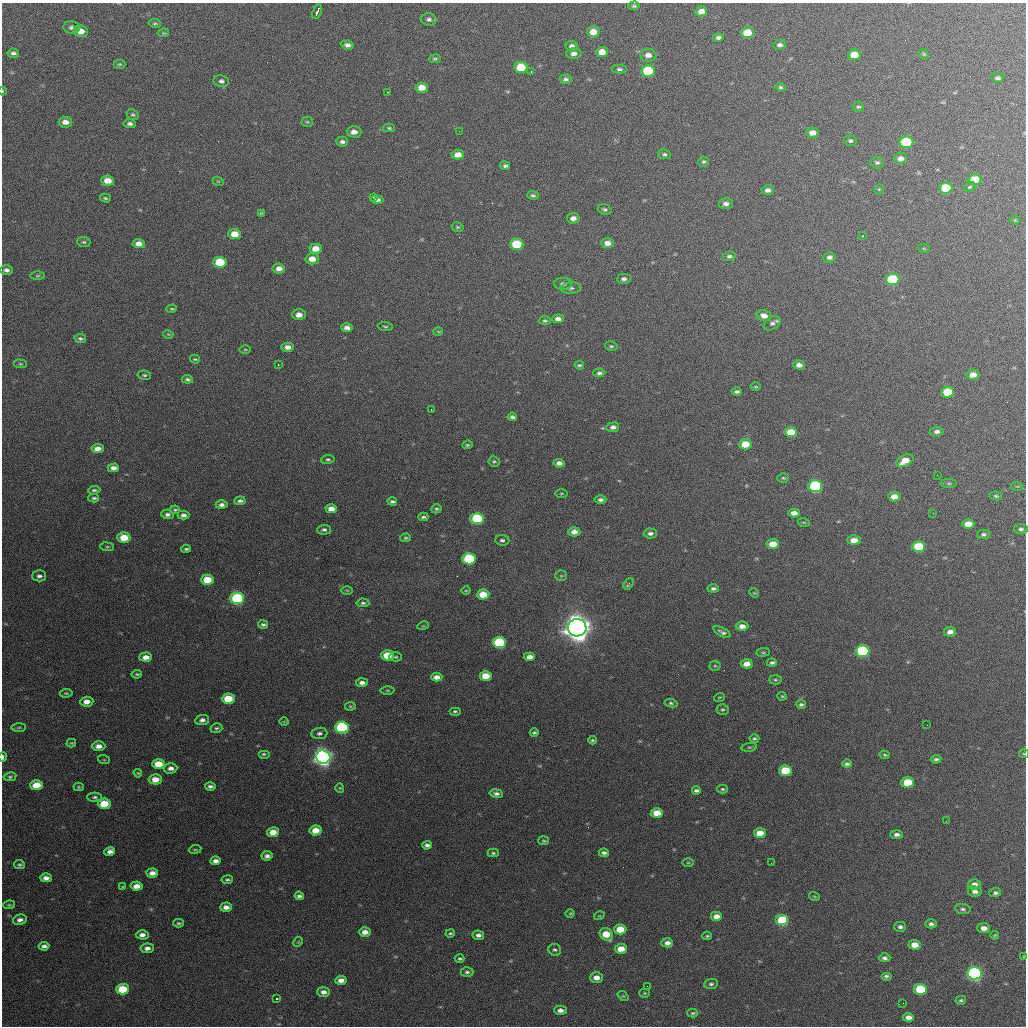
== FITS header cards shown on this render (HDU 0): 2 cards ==
NAXIS1  =                 1024 / length of data axis 1
NAXIS2  =                 1024 / length of data axis 2

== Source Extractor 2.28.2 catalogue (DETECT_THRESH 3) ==
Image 1024 x 1024 px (HDU 0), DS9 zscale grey, 1 PNG px = 1 image px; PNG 1028 x 1028 px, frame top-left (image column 1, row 1024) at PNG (2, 3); each listed source drawn as its Kron ellipse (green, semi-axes under 4 px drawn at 4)
Background 538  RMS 18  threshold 55.1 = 3 sigma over >= 5 px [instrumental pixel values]
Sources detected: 320; all 320 listed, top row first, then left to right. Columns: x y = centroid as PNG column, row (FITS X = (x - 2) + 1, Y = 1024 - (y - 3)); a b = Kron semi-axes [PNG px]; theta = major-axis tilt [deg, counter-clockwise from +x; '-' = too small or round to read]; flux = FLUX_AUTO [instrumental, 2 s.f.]
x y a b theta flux
634 6 6 4 4 2.1e+03
701 11 6 5 - 8.4e+03
317 12 8 3 67 5.8e+03
429 19 7 6 - 3.7e+03
155 23 6 4 -8 1.7e+03
72 27 8 6 -9 4.4e+03
81 31 7 5 -8 1.1e+04
593 32 6 5 - 1.4e+04
163 33 6 4 9 1.3e+03
747 33 6 5 - 2.7e+04
718 38 5 4 - 3.6e+03
347 45 6 4 -9 4.8e+03
780 45 6 5 - 3.5e+03
572 46 6 5 - 4.6e+03
602 52 6 5 - 1.3e+04
13 53 6 4 -7 3.6e+03
574 53 7 5 1 5.7e+03
924 54 5 4 - 1.5e+03
648 55 8 6 -6 7.6e+03
854 55 6 5 - 1.9e+04
435 59 6 3 9 1.9e+03
120 64 6 4 0 1.5e+03
521 67 6 5 - 3.9e+04
619 69 7 4 -2 2.9e+03
531 71 3 3 - 9.8e+02
648 71 7 6 - 6.9e+04
998 78 6 5 - 2.8e+03
566 79 6 5 - 3.5e+03
221 81 8 6 -11 3.8e+03
422 87 6 5 - 1.5e+04
781 87 5 4 - 2.1e+03
2 91 4 3 - 1.1e+03
387 92 2 2 - 9.3e+02
858 107 5 4 - 2.1e+03
133 115 6 5 - 2.2e+03
65 122 7 5 -9 7.3e+03
307 122 5 5 - 1.8e+03
130 124 6 4 -6 3.4e+03
389 128 6 4 -2 1.8e+03
459 131 2 2 - 1.5e+03
354 132 7 5 -1 8.3e+03
812 133 6 5 - 8.2e+03
850 141 6 5 - 2.4e+03
342 142 6 5 - 3.5e+03
906 142 7 6 - 6.4e+04
664 154 6 4 -8 2.3e+03
458 155 6 5 - 1.2e+04
900 158 6 5 - 6.4e+03
704 162 5 5 - 2.2e+03
877 163 7 6 - 2.8e+03
505 166 5 4 - 2.7e+03
975 180 6 5 - 3.4e+04
108 181 6 5 - 1.3e+04
218 181 6 3 -19 1.2e+03
970 187 6 4 21 1.7e+03
946 188 6 5 - 3.9e+04
879 189 5 4 - 1.2e+03
768 190 6 5 - 4.8e+03
533 195 6 4 -2 2.1e+03
373 197 3 3 - 1.1e+03
105 198 5 4 - 2.0e+03
377 200 6 4 -6 3.9e+03
726 204 7 5 -2 4.7e+03
605 209 7 5 -18 2.4e+03
261 213 4 4 - 1.3e+03
573 218 6 5 - 6.2e+03
1015 220 5 5 - 1.2e+03
457 227 6 4 -15 1.9e+03
235 234 6 5 - 1.6e+04
863 236 3 2 - 1.2e+03
84 242 6 5 - 2.2e+03
607 243 6 5 - 8.6e+03
139 244 6 4 -3 7.8e+03
517 244 6 5 - 5.2e+04
316 249 6 5 - 1.4e+04
924 249 6 3 -20 1.2e+03
729 256 6 4 11 3.1e+03
830 257 6 5 - 4.4e+03
312 259 6 5 - 1.2e+04
220 262 6 5 - 4.3e+04
279 269 6 5 - 6.7e+03
6 270 6 4 0 4.5e+03
38 276 7 3 0 1.7e+03
624 279 7 5 0 3.7e+03
892 279 7 5 4 8.6e+04
563 284 9 6 0 4.4e+03
571 288 10 5 5 3.3e+03
172 309 5 4 - 1.6e+03
299 315 7 5 -1 8.8e+03
764 316 7 5 -17 8.1e+03
558 319 6 4 5 5.5e+03
545 321 6 4 -1 2.1e+03
772 323 9 6 33 3.9e+03
385 326 7 3 -5 1.6e+03
347 328 5 4 - 5.2e+03
438 331 5 3 - 1.2e+03
168 334 5 3 - 1.0e+03
80 338 6 4 -12 2.5e+03
611 346 6 4 -11 1.9e+03
288 347 6 4 -3 6.8e+03
245 349 6 4 0 1.6e+03
195 359 5 3 - 1.4e+03
20 364 6 3 -8 1.4e+03
278 365 2 2 - 8.3e+02
579 365 5 3 - 1.9e+03
799 365 5 4 - 6.5e+03
599 373 6 4 2 2.8e+03
144 375 7 4 -9 2.0e+03
973 375 6 5 - 1.0e+04
187 379 5 4 - 2.3e+03
756 387 5 2 - 1.2e+03
737 392 5 3 - 2.8e+03
948 392 6 5 - 3.8e+04
431 409 2 2 - 7.4e+02
512 417 4 4 - 3.2e+03
613 427 6 5 - 4.5e+03
791 432 6 5 - 2.6e+04
937 432 7 5 5 4.3e+03
745 444 6 5 - 2.5e+04
467 445 5 4 - 1.7e+03
98 448 6 4 4 7.3e+03
328 459 7 4 8 2.1e+03
905 461 9 5 28 1.5e+04
494 462 5 5 - 1.8e+03
559 463 5 4 - 5.8e+03
113 468 6 4 0 5.8e+03
937 475 2 2 - 5.6e+02
783 478 6 4 -3 1.8e+03
949 483 8 4 0 2.1e+03
815 486 7 6 - 1.5e+05
1017 486 6 3 -18 1.3e+03
94 490 6 4 7 2.3e+03
561 493 6 3 0 1.2e+03
996 496 6 4 -10 1.7e+03
894 497 6 5 - 1.1e+04
94 498 5 3 - 2.0e+03
600 500 6 4 0 3.5e+03
240 501 5 4 - 3.2e+03
392 502 4 3 - 2.6e+03
222 505 6 4 1 4.0e+03
331 509 5 4 - 9.5e+03
436 509 5 4 - 1.9e+03
175 510 5 3 - 1.9e+03
794 513 6 4 0 8.7e+03
933 513 2 2 - 7.4e+02
167 514 6 5 - 3.6e+03
183 515 6 4 3 4.3e+03
423 517 5 3 - 2.2e+03
477 519 6 5 - 8.0e+04
804 523 6 4 -20 1.3e+03
968 524 6 5 - 1.5e+04
1021 529 7 5 -4 3.1e+03
324 530 7 5 2 2.9e+03
574 532 6 4 1 9.2e+03
650 533 7 5 -3 4.0e+03
983 534 6 4 2 2.5e+03
124 538 6 5 - 2.5e+04
406 538 5 4 - 1.7e+03
502 540 7 5 -5 3.1e+03
854 540 6 5 - 1.1e+04
773 544 6 5 - 1.7e+04
107 547 7 3 -7 1.6e+03
919 547 6 5 - 5.2e+04
186 549 5 3 - 1.9e+03
469 559 6 5 - 1.0e+05
39 576 7 5 0 3.5e+03
561 576 6 5 - 2.1e+03
207 580 6 5 - 3.1e+04
629 584 6 3 55 2.3e+03
713 589 6 4 2 3.0e+03
347 590 6 4 -1 1.5e+03
466 591 5 3 - 1.2e+03
754 593 5 4 - 1.3e+03
483 594 6 5 - 2.5e+04
237 598 7 6 - 1.3e+05
363 603 6 4 -5 2.6e+03
263 624 5 4 - 2.6e+03
423 626 5 3 - 1.0e+03
742 626 6 5 - 7.9e+03
577 628 9 8 - 1.8e+06
722 632 9 3 -28 3.4e+03
950 632 6 5 - 7.0e+03
499 642 6 5 - 9.8e+04
862 651 7 6 - 1.2e+05
763 652 7 3 8 1.4e+03
387 655 6 5 - 2.9e+04
146 657 6 4 4 8.6e+03
395 657 6 4 1 1.8e+03
529 657 6 4 4 7.9e+03
772 663 5 4 - 2.8e+03
747 664 6 4 3 9.9e+03
715 666 5 5 - 1.8e+03
137 674 5 3 - 1.7e+03
486 676 6 5 - 2.2e+04
437 677 5 4 - 7.0e+03
775 680 6 4 -3 1.8e+03
362 683 6 4 4 5.6e+03
387 690 7 3 -1 1.4e+03
66 693 6 4 7 1.6e+03
782 696 5 4 - 1.4e+03
719 697 5 3 - 1.2e+03
228 699 6 5 - 3.4e+04
87 702 6 5 - 9.7e+03
671 703 6 4 -8 2.2e+03
801 704 5 4 - 2.3e+03
350 706 5 4 - 1.4e+03
722 710 6 5 - 2.2e+03
455 711 6 4 0 2.0e+03
202 720 7 5 11 4.4e+03
284 722 4 3 - 1.0e+03
927 725 2 2 - 5.9e+02
19 727 7 3 1 1.7e+03
342 727 7 5 -2 1.6e+05
216 728 6 5 - 2.0e+03
319 733 8 5 7 3.6e+03
534 733 4 3 - 2.0e+03
754 739 5 4 - 2.1e+03
593 740 4 3 - 1.8e+03
71 743 5 3 - 1.4e+03
99 746 7 5 1 7.5e+03
749 747 8 4 8 1.6e+03
264 754 6 4 0 1.9e+03
1024 754 5 4 - 1.3e+03
885 755 5 3 - 1.7e+03
3 757 5 3 - 4.2e+03
323 757 7 6 - 6.9e+05
936 759 5 3 - 2.5e+03
104 760 6 3 -18 9.8e+02
158 764 6 5 - 2.4e+04
847 764 5 4 - 2.6e+03
171 768 7 5 2 5.7e+03
785 771 6 5 - 4.4e+04
138 773 4 3 - 1.2e+03
10 777 6 4 10 2.1e+03
155 779 6 5 - 1.3e+04
908 782 6 5 - 3.9e+04
36 785 6 5 - 2.1e+04
210 786 5 3 - 3.2e+03
79 787 5 4 - 1.4e+03
340 788 4 4 - 1.3e+03
723 789 5 4 - 1.7e+03
696 790 4 3 - 3.0e+03
496 793 7 4 -10 3.7e+03
95 797 7 4 1 2.5e+03
104 804 6 5 - 3.0e+04
657 813 6 5 - 1.9e+04
946 821 2 2 - 7.4e+02
315 830 6 5 - 1.6e+04
273 832 6 5 - 1.5e+04
760 833 6 5 - 1.6e+04
897 834 6 4 -2 4.3e+03
544 841 5 4 - 1.6e+03
427 845 5 4 - 3.8e+03
195 849 6 3 8 1.4e+03
110 851 5 4 - 5.5e+03
493 853 5 4 - 2.0e+03
604 853 5 3 - 3.4e+03
267 856 5 5 - 4.2e+03
215 861 5 4 - 5.0e+03
688 863 5 3 - 1.2e+03
771 863 2 2 - 7.4e+02
19 865 5 4 - 2.0e+03
152 873 6 4 4 7.3e+03
46 878 6 4 -2 5.6e+03
227 880 5 4 - 2.2e+03
974 884 6 5 - 7.7e+03
137 886 6 4 5 1.0e+04
123 887 4 3 - 1.2e+03
975 891 7 5 -10 5.2e+03
995 893 6 4 5 2.8e+03
299 896 4 4 - 3.1e+03
814 896 5 3 - 1.2e+03
9 905 6 4 8 1.6e+03
226 907 6 4 4 6.4e+03
963 909 8 5 -8 2.8e+03
570 913 5 3 - 1.2e+03
599 916 5 3 - 1.0e+03
716 916 6 5 - 8.5e+03
20 920 7 5 12 5.1e+03
782 920 6 5 - 8.3e+04
179 923 5 4 - 2.0e+03
931 924 6 4 -1 3.3e+03
900 927 6 5 - 3.2e+03
984 928 6 5 - 7.4e+03
620 929 6 5 - 2.4e+04
365 932 6 4 2 9.3e+03
450 933 5 4 - 2.0e+03
606 934 7 5 -38 2.6e+04
142 935 6 4 -1 5.9e+03
478 935 6 5 - 4.3e+03
995 935 4 3 - 1.3e+03
707 936 5 4 - 1.5e+03
298 942 5 4 - 1.1e+03
667 943 6 4 1 6.0e+03
915 945 6 5 - 1.2e+04
44 946 5 4 - 4.1e+03
147 948 6 5 - 5.2e+03
621 949 6 5 - 1.5e+04
555 950 6 6 - 2.5e+03
1024 956 4 4 - 1.2e+03
885 958 6 4 -1 3.2e+03
460 959 5 4 - 2.0e+03
467 972 6 5 - 2.6e+03
975 973 7 6 - 2.7e+05
886 976 5 4 - 2.5e+03
596 978 6 5 - 8.9e+03
341 980 6 4 5 7.6e+03
711 984 7 5 8 2.6e+03
647 986 2 2 - 5.7e+02
122 989 6 5 - 3.8e+04
920 989 6 5 - 5.8e+04
323 992 6 5 - 5.7e+03
645 993 5 4 - 1.4e+03
623 996 6 4 -42 1.5e+03
277 999 3 3 - 3.2e+03
961 1000 5 4 - 1.9e+03
903 1003 3 2 - 1.0e+03
560 1010 6 4 0 5.8e+03
693 1013 5 3 - 1.7e+03
908 1017 6 4 -2 6.5e+03
At the frame edge (FLAGS 8, measured only in part): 4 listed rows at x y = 2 91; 1024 754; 3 757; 1024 956